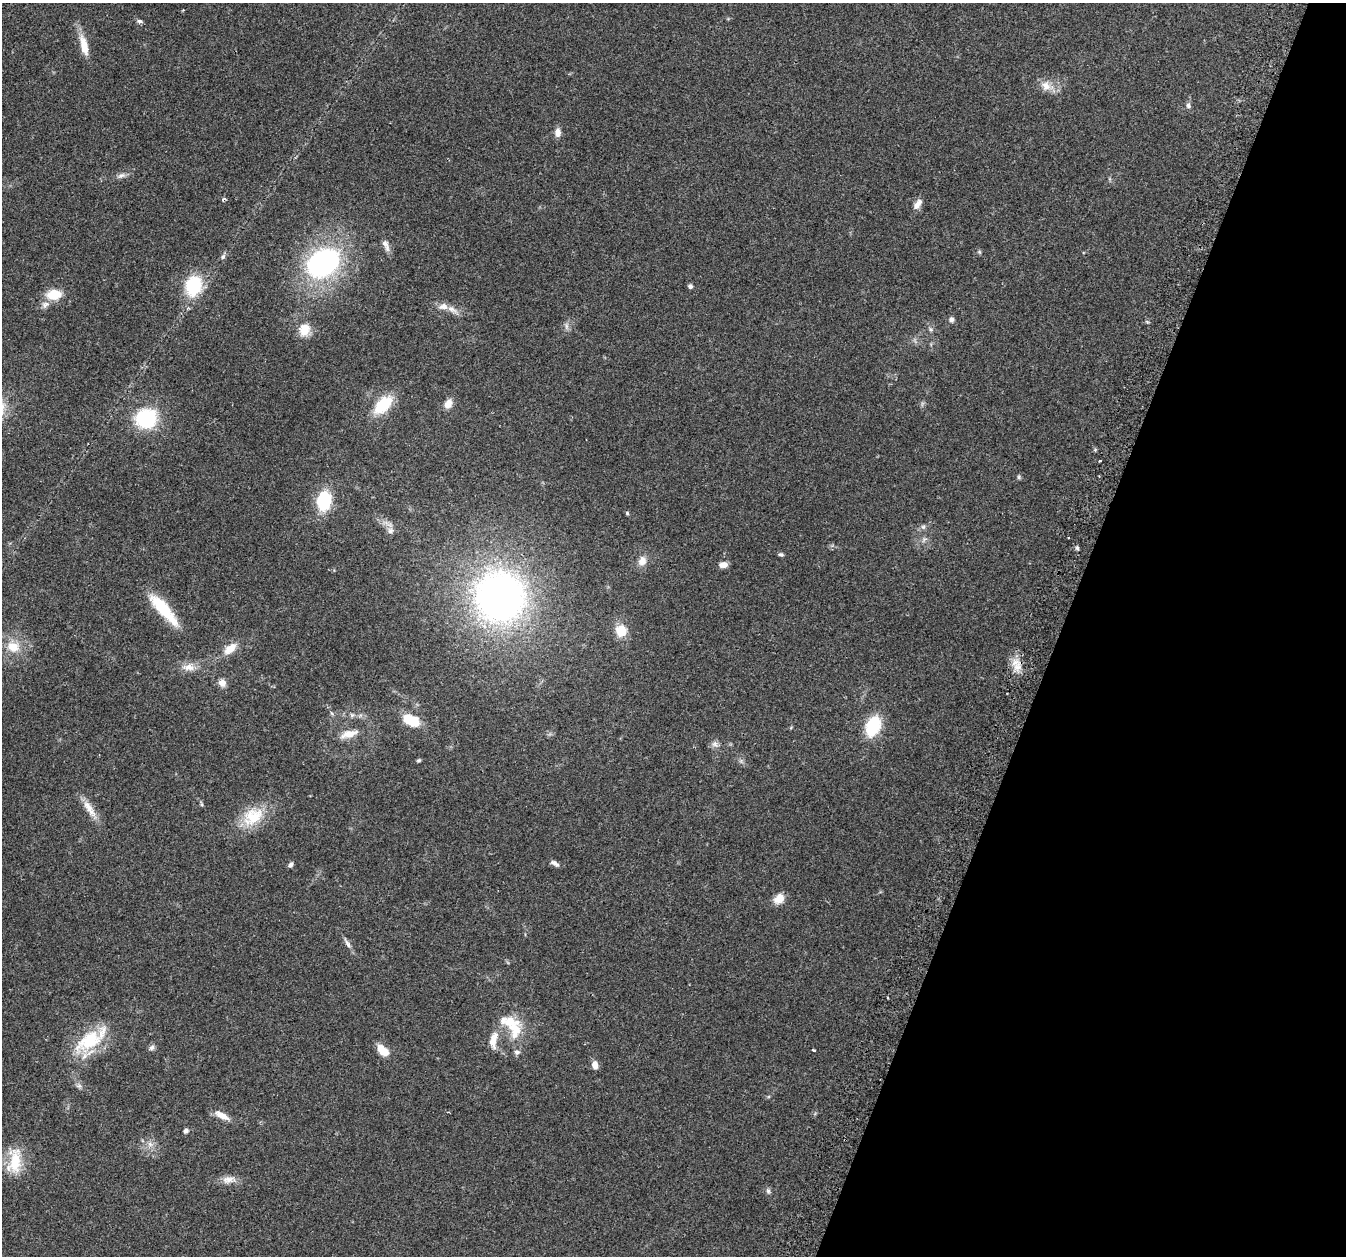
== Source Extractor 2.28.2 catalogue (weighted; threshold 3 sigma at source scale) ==
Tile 8 of 4 x 4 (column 4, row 2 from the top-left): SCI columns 4085-5428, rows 2666-3919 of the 5465 x 5498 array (HDU 1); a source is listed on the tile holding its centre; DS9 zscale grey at full resolution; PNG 1348 x 1258 px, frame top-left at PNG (2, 3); no overlay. Shown black and unused: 21% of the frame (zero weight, under 2 of 3 exposures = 4% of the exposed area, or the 3 px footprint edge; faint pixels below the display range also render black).
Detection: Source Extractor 2.28.2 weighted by HDU 2 'WHT'; one run over the whole footprint, this tile lists its part. Background 0.0748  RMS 0.0069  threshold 0.0311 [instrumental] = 3 sigma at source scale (4.5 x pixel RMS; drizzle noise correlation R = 1.50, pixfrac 1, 0.05/0.05 arcsec/px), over >= 5 px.
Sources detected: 74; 4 inside a brighter listed object's ellipse — not listed separately; the other 70 listed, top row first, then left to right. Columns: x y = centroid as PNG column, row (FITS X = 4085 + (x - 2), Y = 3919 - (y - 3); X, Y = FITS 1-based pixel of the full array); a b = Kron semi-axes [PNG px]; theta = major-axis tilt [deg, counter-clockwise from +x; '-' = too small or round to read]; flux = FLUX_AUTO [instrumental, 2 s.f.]
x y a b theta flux
183 10 3 3 - 0.47
139 21 7 5 -15 1.5
84 45 28 9 -76 11
1046 86 15 13 -51 7.1
1188 105 9 6 90 1.9
558 133 11 7 85 4.1
121 175 12 6 26 2.6
223 199 6 4 44 1.3
917 204 16 7 54 4.5
385 243 12 7 -55 3.5
979 252 6 5 - 0.94
223 257 7 5 55 1.7
323 263 27 20 28 140
193 286 16 12 72 42
690 286 5 5 - 1.8
54 294 13 9 4 17
45 305 11 9 24 3.5
453 310 20 7 -34 4.9
951 320 7 6 - 2.1
566 326 11 4 -85 2
931 329 7 5 -69 1.4
304 330 15 12 70 9.7
448 403 12 9 64 5.1
383 405 21 12 45 26
146 419 17 15 9 58
1100 461 3 2 - 0.77
1019 477 5 5 - 1
324 501 15 11 84 42
627 513 5 5 - 0.82
923 527 6 6 - 1.6
390 530 9 8 - 3.1
1077 548 6 4 -68 1.1
781 554 6 5 - 1.3
642 561 11 10 - 5.4
723 565 10 6 9 4
500 597 44 43 - 300
163 609 43 11 -48 28
621 631 13 12 - 11
13 647 16 13 -17 12
230 649 17 9 39 8.8
1016 662 12 10 -18 6.9
188 667 19 9 -3 6.7
222 683 9 8 - 4.2
352 715 6 6 - 1.5
411 720 18 10 -26 19
873 726 17 11 70 38
349 734 24 10 16 8.6
715 744 9 6 -54 2.3
419 760 5 4 - 1
89 808 30 9 -57 8.8
253 817 32 21 34 23
555 863 12 5 -31 2.6
291 865 7 5 51 1.8
779 899 14 10 45 6.3
347 943 15 6 -60 2.7
887 997 3 2 - 0.6
515 1028 27 18 -80 19
89 1040 43 22 36 35
493 1040 24 10 81 8.2
151 1048 9 6 44 1.9
814 1050 3 2 - 0.88
383 1051 15 8 -42 10
595 1065 9 6 -76 4.3
79 1086 8 6 -12 1.8
222 1115 21 7 -29 6.3
186 1131 5 4 - 2.4
150 1144 8 6 -45 2.7
15 1161 34 16 82 20
229 1180 20 9 4 5.8
768 1191 8 5 -89 1.6